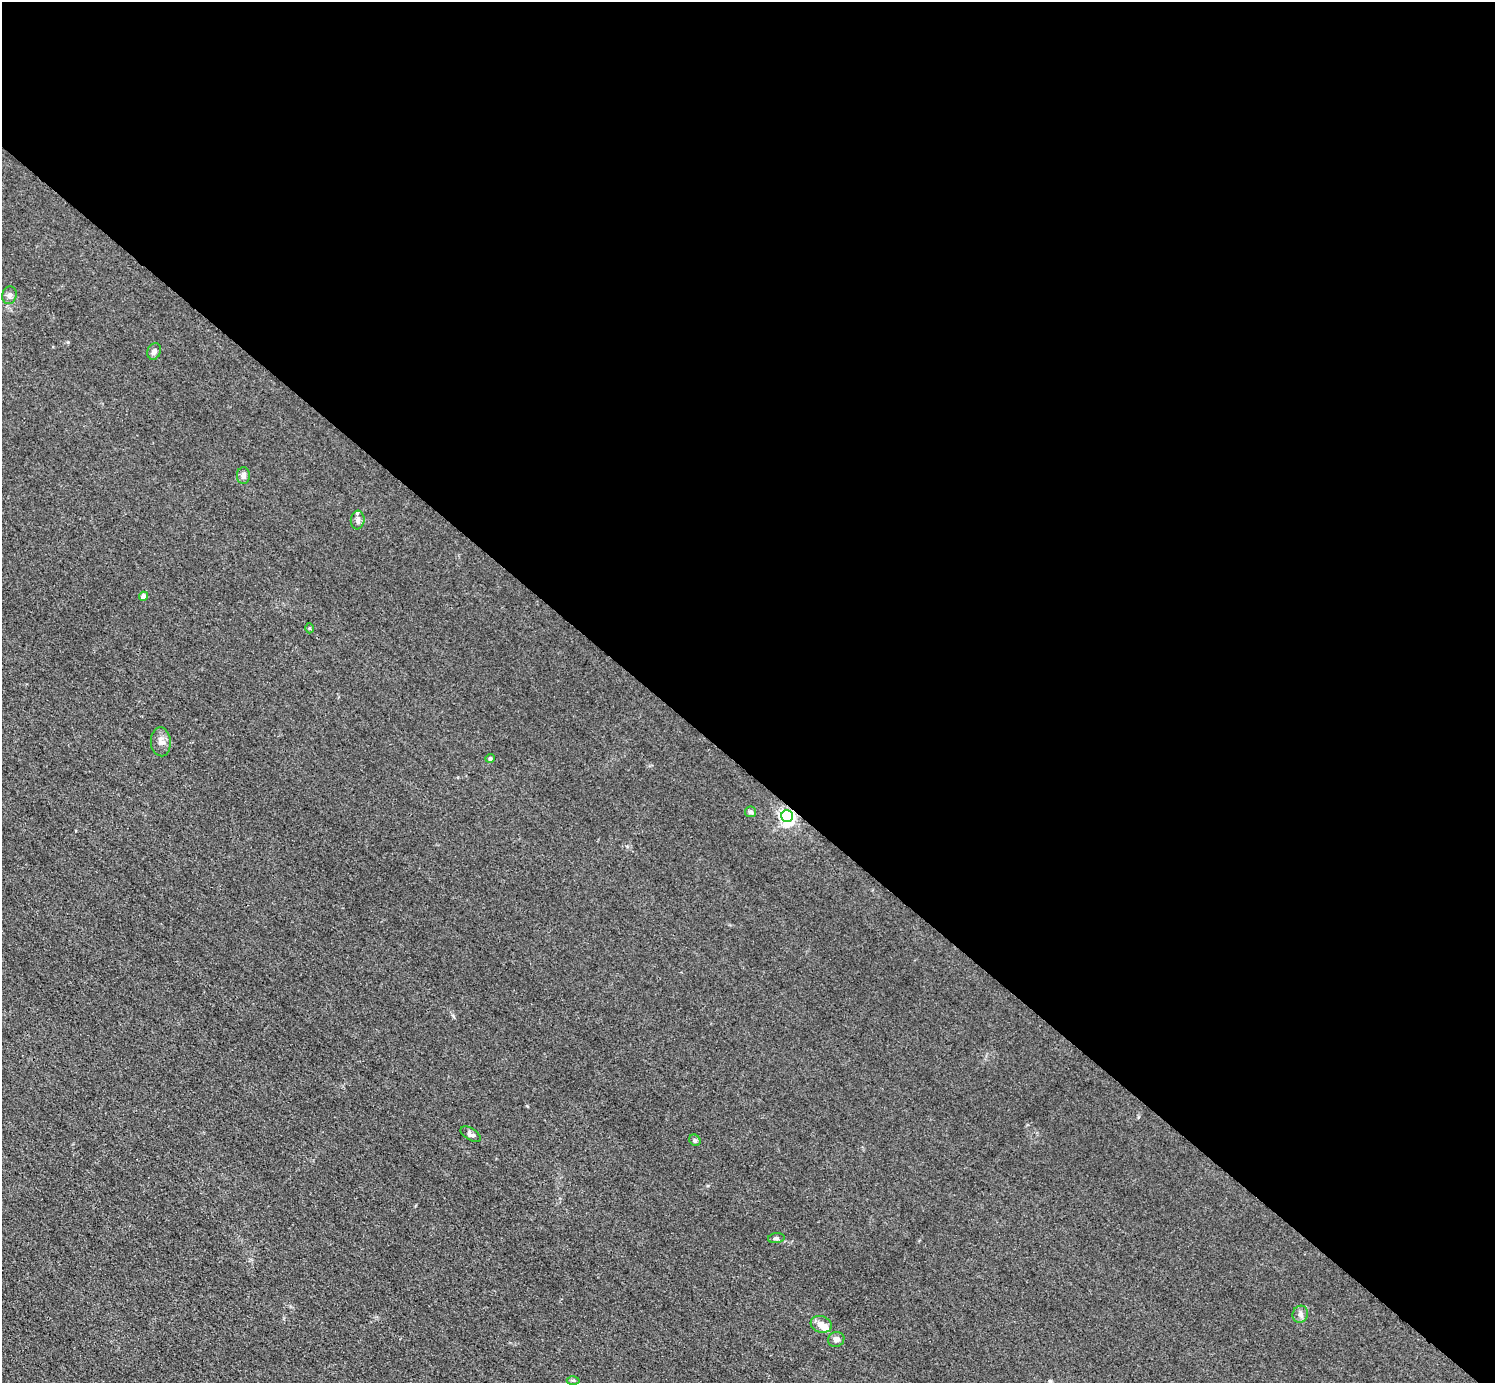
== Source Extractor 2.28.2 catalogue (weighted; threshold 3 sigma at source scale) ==
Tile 3 of 4 x 4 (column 3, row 1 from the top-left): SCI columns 2987-4479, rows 4441-5821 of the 5974 x 5976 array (HDU 1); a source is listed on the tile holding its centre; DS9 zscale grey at full resolution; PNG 1497 x 1385 px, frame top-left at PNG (2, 2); each listed source drawn as its Kron ellipse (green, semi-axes under 4 px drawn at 4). Shown black and unused: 56% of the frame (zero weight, under 3 of 4 exposures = <1% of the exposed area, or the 3 px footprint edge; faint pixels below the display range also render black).
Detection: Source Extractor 2.28.2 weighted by HDU 2 'WHT'; one run over the whole footprint, this tile lists its part. Background 0.016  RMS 0.0044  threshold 0.0197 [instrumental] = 3 sigma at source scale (4.5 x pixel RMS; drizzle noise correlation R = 1.50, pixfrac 1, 0.05/0.05 arcsec/px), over >= 5 px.
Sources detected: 18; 1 inside a brighter object's white glare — neither listed nor drawn; the other 17 listed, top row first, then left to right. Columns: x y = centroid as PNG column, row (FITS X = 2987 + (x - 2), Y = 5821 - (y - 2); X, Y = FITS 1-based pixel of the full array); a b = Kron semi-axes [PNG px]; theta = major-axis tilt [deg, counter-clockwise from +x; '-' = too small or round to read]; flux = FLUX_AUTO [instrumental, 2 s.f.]
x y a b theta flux
9 295 9 7 73 1.5
154 351 8 6 68 1.8
243 476 8 6 -89 1.9
358 520 9 7 83 1.7
143 596 4 4 - 2.6
309 628 5 3 - 0.47
161 742 14 10 -85 3
490 758 5 4 - 1
751 812 6 5 - 1
787 816 6 6 - 130
471 1134 11 6 -32 1.3
695 1140 6 5 - 0.73
776 1238 8 5 7 1
1300 1314 8 7 - 1.8
821 1324 11 8 -18 3.1
836 1339 8 7 - 2
573 1380 6 4 1 0.58
Overlapping masked pixels (flux is a lower limit): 1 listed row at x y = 787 816